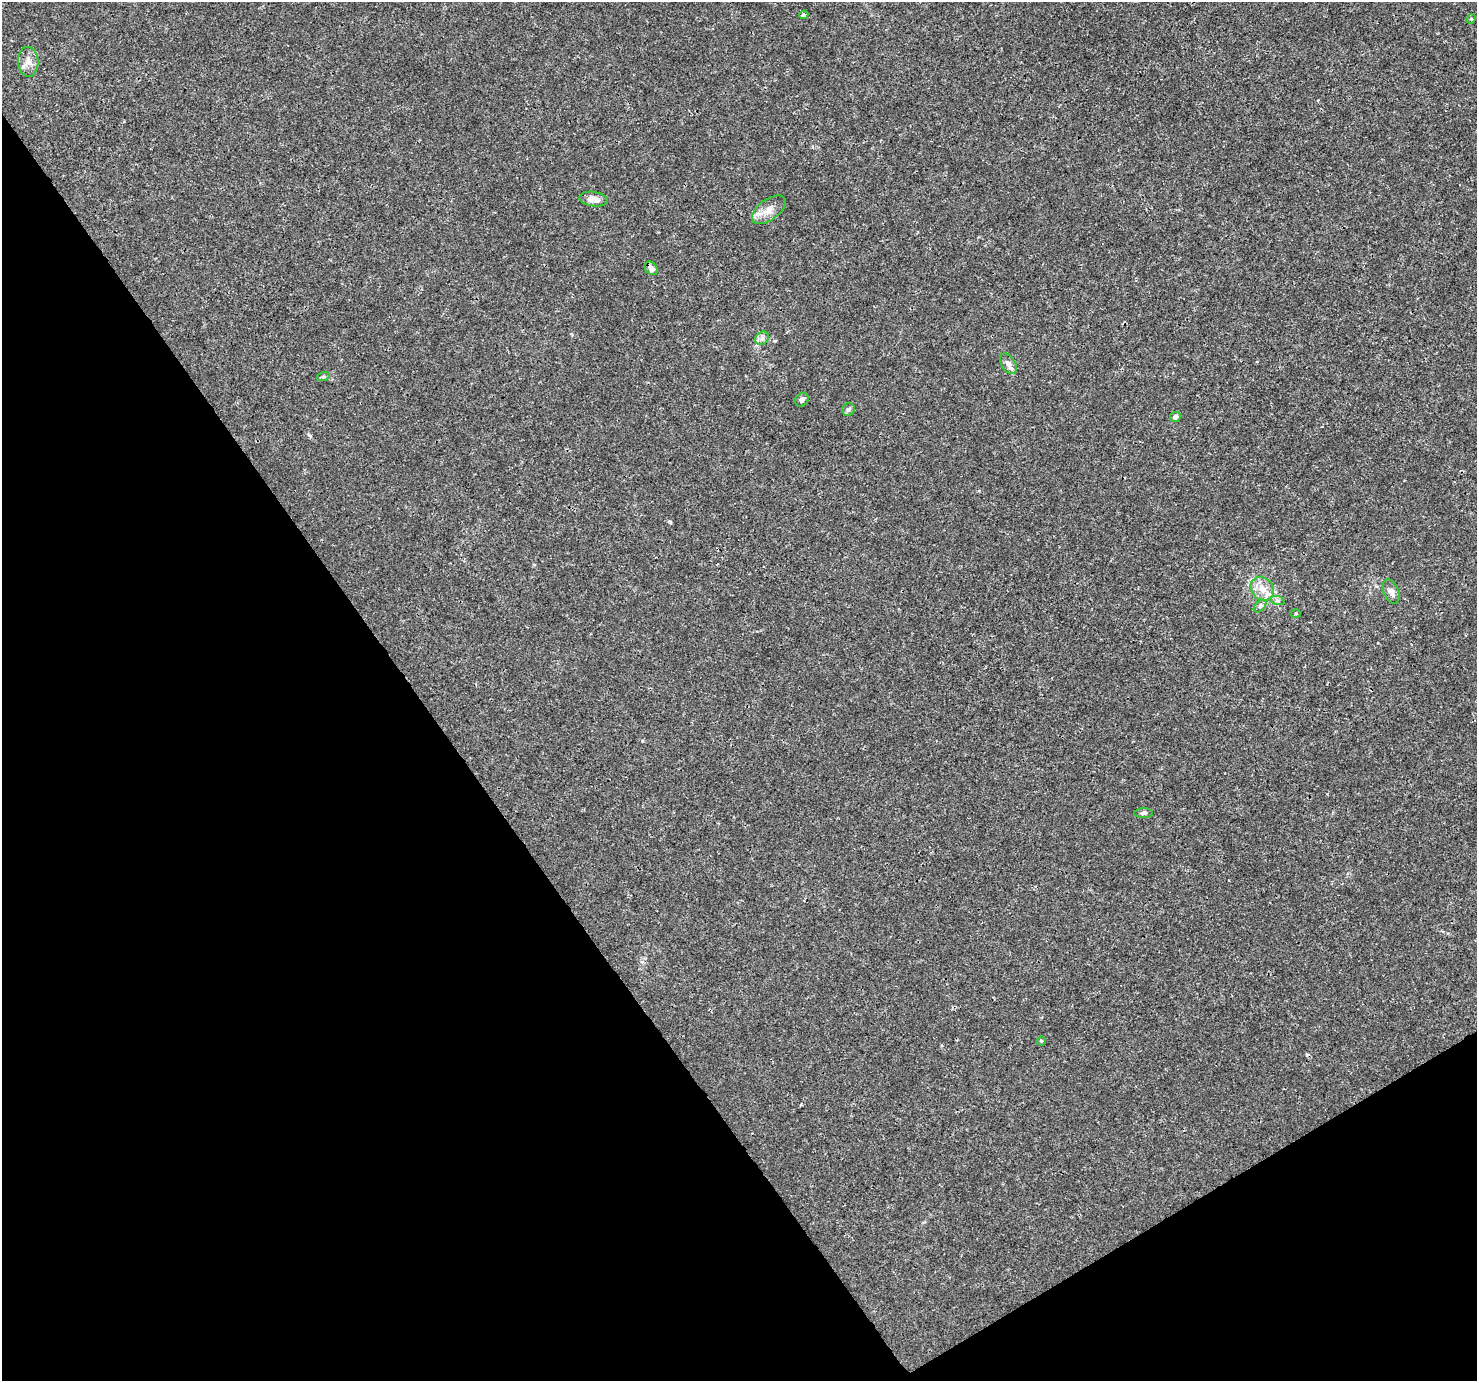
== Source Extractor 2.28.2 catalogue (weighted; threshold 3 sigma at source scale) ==
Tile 14 of 4 x 4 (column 2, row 4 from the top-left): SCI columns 1480-2954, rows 183-1561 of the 5904 x 5819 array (HDU 1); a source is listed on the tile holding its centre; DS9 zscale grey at full resolution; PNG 1479 x 1383 px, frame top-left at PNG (2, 2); each listed source drawn as its Kron ellipse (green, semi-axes under 4 px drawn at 4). Shown black and unused: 33% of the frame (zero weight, under 3 of 4 exposures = <1% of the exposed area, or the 3 px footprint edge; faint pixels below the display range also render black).
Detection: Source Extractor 2.28.2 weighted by HDU 2 'WHT'; one run over the whole footprint, this tile lists its part. Background 0.00295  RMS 0.0011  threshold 0.00484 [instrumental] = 3 sigma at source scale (4.5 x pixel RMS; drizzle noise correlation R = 1.50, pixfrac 1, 0.0396/0.0396 arcsec/px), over >= 5 px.
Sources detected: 20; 1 cosmic-ray / hot-pixel residue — neither listed nor drawn; the other 19 listed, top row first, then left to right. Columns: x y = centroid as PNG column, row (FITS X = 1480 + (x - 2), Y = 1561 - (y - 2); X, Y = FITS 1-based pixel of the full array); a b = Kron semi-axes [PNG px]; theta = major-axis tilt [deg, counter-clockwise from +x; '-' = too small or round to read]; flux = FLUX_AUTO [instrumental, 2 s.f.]
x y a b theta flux
804 15 4 3 - 0.28
1471 19 5 4 - 0.13
28 62 15 10 -87 0.87
593 199 14 7 -8 0.94
769 210 19 10 37 1.1
651 268 7 5 -45 0.65
762 338 7 6 - 0.33
1008 364 11 7 -58 0.56
323 377 6 4 18 0.15
802 400 8 6 48 0.37
848 409 7 6 - 0.28
1175 417 5 5 - 0.42
1262 589 13 10 -49 1.3
1391 591 13 7 -68 0.6
1278 601 7 4 -19 0.22
1260 606 8 4 46 0.25
1296 614 5 3 - 0.11
1144 813 9 5 1 0.27
1041 1041 4 4 - 0.1
Overlapping masked pixels (flux is a lower limit): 1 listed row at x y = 651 268